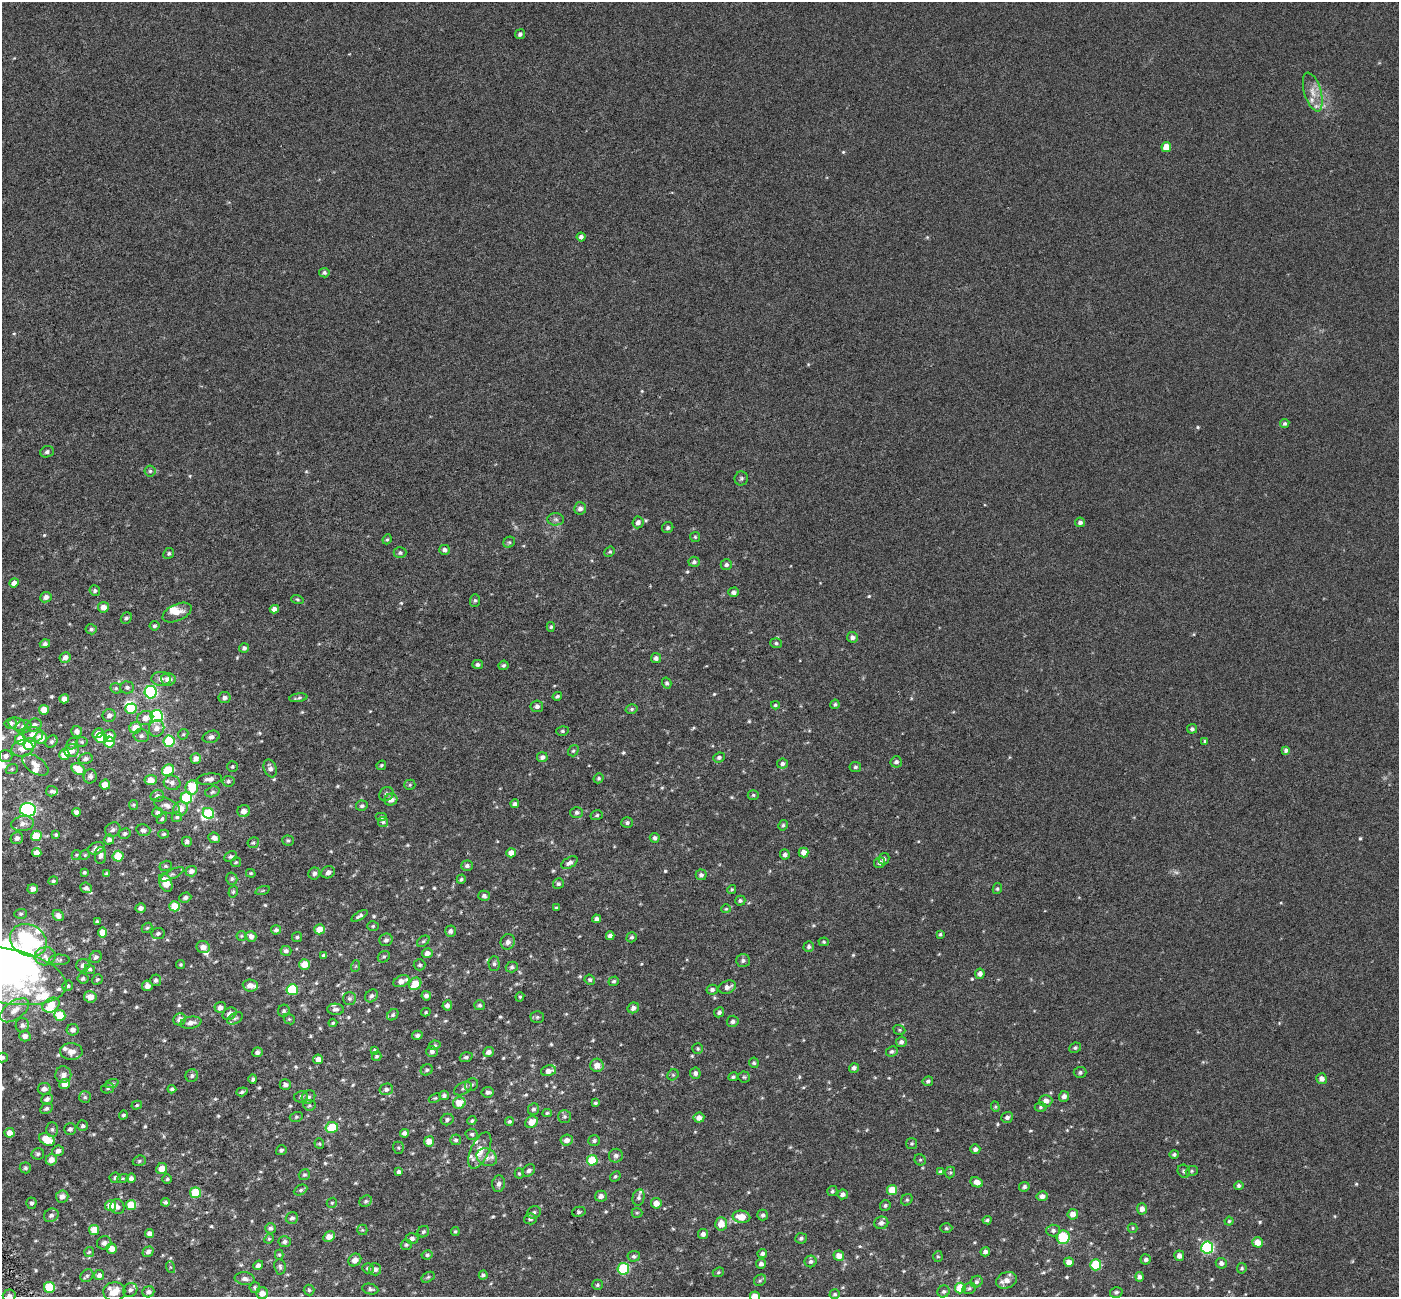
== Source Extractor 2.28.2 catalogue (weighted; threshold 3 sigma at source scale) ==
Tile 7 of 4 x 4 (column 3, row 2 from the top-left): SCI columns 2796-4192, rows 2732-4026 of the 5589 x 5407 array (HDU 1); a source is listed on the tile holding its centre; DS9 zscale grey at full resolution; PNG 1401 x 1299 px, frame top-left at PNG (2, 2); each listed source drawn as its Kron ellipse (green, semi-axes under 4 px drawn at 4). Shown black and unused: <1% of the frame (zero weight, under 3 of 6 exposures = <1% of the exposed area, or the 3 px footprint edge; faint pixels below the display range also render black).
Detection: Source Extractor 2.28.2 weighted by HDU 2 'WHT'; one run over the whole footprint, this tile lists its part. Background 6.72e-04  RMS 0.0026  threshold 0.0105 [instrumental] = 3 sigma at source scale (4.09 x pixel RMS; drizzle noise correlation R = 1.36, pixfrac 0.8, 0.0396/0.0396 arcsec/px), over >= 5 px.
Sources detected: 631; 3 too faint to see at this stretch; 9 inside a brighter object's white glare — neither listed nor drawn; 23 inside a brighter listed object's ellipse — not listed separately; of the other 596, all 500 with FLUX_AUTO >= 0.278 (the completeness limit of this list) listed and drawn (96 fainter detections not listed), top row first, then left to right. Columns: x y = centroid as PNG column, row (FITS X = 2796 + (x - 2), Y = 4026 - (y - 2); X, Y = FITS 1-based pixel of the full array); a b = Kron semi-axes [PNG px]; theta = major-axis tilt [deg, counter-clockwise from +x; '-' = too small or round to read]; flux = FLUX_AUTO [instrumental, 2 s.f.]
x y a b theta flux
520 34 5 4 - 0.65
1313 92 20 8 -74 2.5
1166 147 5 5 - 3.3
581 237 4 4 - 0.72
324 273 5 4 - 0.5
1285 423 5 4 - 0.48
47 452 7 5 22 0.51
150 471 6 6 - 0.46
741 478 7 6 - 0.49
580 508 6 6 - 1
556 519 8 6 -3 0.67
638 522 6 5 - 1
1080 522 5 5 - 0.74
668 528 6 5 - 0.56
695 537 5 5 - 0.32
387 539 5 4 - 0.28
509 542 6 5 - 0.36
445 550 5 5 - 0.84
610 552 5 4 - 0.34
169 553 6 5 - 0.42
400 553 6 5 - 0.49
694 562 5 5 - 0.61
726 565 6 5 - 0.62
14 583 5 4 - 1.3
95 591 5 5 - 0.5
734 592 5 4 - 0.73
46 597 6 5 - 1
297 599 6 4 -18 0.33
475 600 6 5 - 0.48
103 607 5 5 - 1.7
274 609 4 4 - 1.3
177 613 15 8 24 1.9
126 618 6 5 - 0.47
155 626 5 4 - 0.4
551 627 5 4 - 0.3
91 629 5 5 - 0.47
852 637 5 5 - 0.83
776 643 6 5 - 0.42
45 644 5 4 - 0.63
244 648 5 5 - 0.58
65 657 5 5 - 1.1
656 658 5 5 - 0.89
477 664 5 4 - 0.6
503 665 5 5 - 0.42
161 679 9 7 -2 1.1
168 679 7 6 - 1.6
667 683 5 4 - 0.48
127 687 7 6 - 0.52
116 688 6 5 - 0.35
151 692 6 6 - 28
557 696 5 4 - 0.48
225 698 6 5 - 0.72
298 698 9 3 8 0.44
64 699 5 4 - 1.2
835 704 5 4 - 0.39
775 705 4 3 - 0.3
537 706 6 6 - 0.77
131 709 6 5 - 6.1
632 709 6 4 16 0.39
44 710 5 5 - 2.7
109 715 6 6 - 0.91
157 716 6 6 - 24
145 718 8 7 - 1.9
11 723 6 5 - 0.86
17 724 9 6 -22 0.69
34 725 7 6 - 1.1
23 727 8 6 24 1.2
136 728 6 5 - 3.3
157 728 8 7 - 1.5
1192 729 5 4 - 0.59
77 731 5 5 - 0.86
562 731 6 5 - 0.37
98 733 6 4 29 1.1
33 734 10 7 -4 1.7
183 734 5 4 - 0.32
109 736 6 6 - 1.3
141 736 8 6 -12 0.72
211 737 8 6 17 0.73
40 738 6 6 - 3.1
101 738 6 5 - 5.3
21 739 5 5 - 5.3
169 741 6 5 - 11
1205 741 4 4 - 0.31
52 742 7 5 47 0.5
82 742 6 5 - 0.38
109 742 5 5 - 4.2
72 743 6 5 - 0.42
29 744 6 6 - 4.4
22 749 11 8 11 2
1286 750 4 4 - 0.59
72 751 7 6 - 1.7
573 751 6 5 - 0.38
64 755 5 5 - 3.5
6 756 6 6 - 0.87
542 757 5 5 - 0.71
719 757 6 5 - 0.58
85 759 7 5 15 0.68
196 759 5 5 - 1.2
896 762 5 5 - 0.7
782 764 5 5 - 0.62
35 765 15 8 -35 1.8
381 765 5 4 - 0.3
232 766 5 5 - 0.34
855 767 6 5 - 0.48
270 768 9 6 -70 1
12 769 6 5 - 0.35
78 769 7 5 -31 3.8
168 770 6 5 - 8.1
90 776 7 6 - 0.83
599 778 5 4 - 0.42
209 779 13 5 6 1.1
151 780 6 5 - 2
228 781 6 5 - 0.45
172 783 8 7 - 0.92
105 785 5 5 - 2.2
410 785 5 5 - 0.32
192 788 7 6 - 5.7
52 791 6 5 - 0.51
212 792 7 5 18 0.47
386 794 7 6 - 0.72
753 795 5 5 - 0.36
157 796 7 6 - 0.69
186 798 6 5 - 14
391 800 7 6 - 1.3
515 804 4 4 - 0.59
133 805 5 4 - 0.28
167 806 13 7 -21 1.1
362 806 6 5 - 0.48
180 809 7 7 - 2.1
28 810 8 7 - 45
244 811 6 6 - 1.2
76 812 4 4 - 0.77
157 812 5 5 - 0.57
577 812 6 5 - 0.58
208 813 6 5 - 8.7
597 815 6 5 - 0.42
177 817 5 5 - 0.37
382 817 6 4 0 0.39
162 819 6 4 47 0.37
383 822 5 5 - 0.37
627 823 6 5 - 0.57
23 824 11 7 8 1.3
783 825 5 4 - 0.41
113 830 8 6 33 0.74
143 830 7 5 -16 0.74
125 834 6 5 - 0.48
164 834 5 4 - 0.34
56 835 4 4 - 0.39
36 836 5 5 - 4.7
17 838 6 6 - 0.86
214 838 6 5 - 1
655 838 5 5 - 0.58
109 840 5 5 - 0.91
288 841 6 5 - 0.43
187 842 5 5 - 0.63
253 843 6 5 - 0.38
96 848 8 6 23 1.1
804 852 5 5 - 1.7
37 853 4 4 - 1.7
511 853 5 4 - 1.9
785 854 5 5 - 0.71
76 855 5 4 - 0.29
85 855 5 4 - 0.32
100 855 8 5 87 0.75
118 856 5 5 - 4.6
231 856 7 5 24 0.49
884 859 6 5 - 0.53
236 862 5 5 - 0.31
879 862 5 5 - 0.78
569 863 9 5 29 0.98
166 866 6 5 - 0.4
467 866 6 5 - 0.6
191 871 6 5 - 0.98
84 872 3 3 - 0.3
328 872 7 6 - 0.97
251 873 5 4 - 0.29
314 873 6 6 - 0.67
106 874 4 4 - 0.52
172 874 13 4 27 0.64
701 875 5 5 - 0.74
232 879 6 5 - 0.46
461 879 5 4 - 0.37
53 881 5 4 - 0.37
166 883 9 6 -68 3.6
558 884 5 5 - 0.47
86 888 6 5 - 0.7
33 889 5 5 - 1.1
732 889 5 4 - 0.3
997 889 5 4 - 0.33
263 890 7 3 19 0.28
233 892 6 4 73 0.36
484 896 5 5 - 0.64
185 897 6 5 - 0.67
740 901 5 5 - 0.49
175 906 5 5 - 4.5
141 908 5 5 - 0.85
556 908 4 3 - 0.31
726 909 5 4 - 0.3
21 914 6 5 - 0.4
58 916 6 5 - 0.97
360 916 9 4 32 0.61
596 919 4 4 - 0.71
97 921 4 3 - 0.4
373 926 6 5 - 0.32
147 928 6 4 41 0.35
319 929 5 5 - 2.8
276 930 5 4 - 0.64
450 931 5 5 - 0.68
103 932 5 4 - 2.5
158 933 6 5 - 0.58
940 934 4 4 - 0.34
241 936 5 4 - 0.31
251 936 5 5 - 1.2
610 936 4 4 - 0.91
297 937 5 5 - 0.35
632 937 5 4 - 0.47
28 940 19 15 -27 24
386 940 7 6 - 0.72
423 941 7 4 36 0.38
508 942 8 7 - 1
824 942 5 4 - 0.29
203 947 7 6 - 1.4
809 947 5 5 - 0.51
286 951 5 5 - 0.72
427 953 5 5 - 1
45 956 10 9 - 1.5
324 956 4 4 - 0.59
96 957 6 5 - 0.63
384 957 6 5 - 0.43
59 960 10 5 1 0.54
743 961 7 6 - 0.6
181 964 4 4 - 0.3
304 964 5 5 - 3.1
494 964 7 5 -89 0.53
83 965 6 6 - 0.82
420 965 6 5 - 0.44
356 966 6 4 71 0.3
512 967 6 5 - 0.48
90 969 5 4 - 0.45
980 974 5 5 - 1
7 976 60 27 -11 54
83 978 5 5 - 0.49
97 979 6 4 37 0.35
156 980 6 5 - 0.6
590 980 5 5 - 0.42
401 981 8 5 21 1.7
614 981 5 4 - 0.42
415 984 6 5 - 3.9
250 985 7 6 - 1.5
68 986 5 5 - 0.51
147 986 5 5 - 1.2
727 987 9 6 20 1.3
292 990 6 5 - 12
712 990 6 5 - 0.7
371 996 7 5 47 0.64
426 996 5 4 - 0.84
90 997 6 5 - 1.7
520 997 5 4 - 0.3
349 998 6 6 - 0.62
51 1005 9 6 34 3.9
447 1005 5 4 - 0.86
480 1005 5 5 - 0.45
220 1007 6 5 - 1.2
633 1008 6 5 - 0.96
336 1009 8 5 -3 0.68
14 1010 16 9 36 2.4
284 1011 6 5 - 0.41
426 1012 4 3 - 0.28
719 1012 5 4 - 0.56
230 1014 7 5 33 1
60 1015 6 5 - 4.7
393 1015 6 5 - 0.45
537 1017 7 5 1 0.46
235 1018 8 5 28 0.46
180 1019 6 6 - 1.2
289 1019 6 5 - 0.32
733 1021 6 5 - 0.65
191 1023 11 6 10 1.3
333 1023 4 3 - 0.28
22 1025 7 6 - 0.7
73 1030 6 5 - 0.98
899 1030 6 4 -21 0.29
417 1035 5 4 - 0.53
25 1036 6 5 - 1
901 1042 5 5 - 0.78
435 1045 6 4 11 0.38
1075 1048 6 5 - 0.45
698 1049 5 5 - 0.33
374 1050 3 3 - 0.38
71 1051 11 8 -1 1.6
432 1051 5 5 - 0.65
892 1051 6 5 - 0.51
257 1052 5 5 - 0.7
488 1052 5 5 - 0.98
377 1056 5 4 - 0.4
2 1057 6 5 - 0.62
466 1057 6 4 18 0.5
318 1059 5 5 - 1.5
754 1063 5 5 - 0.39
597 1065 6 6 - 2
854 1068 5 4 - 0.69
427 1070 6 5 - 0.44
548 1071 8 5 12 1.4
1080 1072 6 5 - 0.56
695 1073 5 5 - 0.69
63 1075 8 8 - 1.2
673 1075 6 5 - 0.34
192 1076 6 6 - 0.56
733 1077 5 4 - 0.45
744 1077 6 5 - 0.41
253 1079 5 4 - 0.43
1322 1079 5 5 - 1.2
928 1081 5 5 - 0.49
112 1083 7 4 20 0.4
65 1084 5 5 - 2.3
285 1085 5 5 - 0.81
471 1085 7 6 - 0.49
108 1088 6 5 - 0.44
44 1089 6 5 - 1.2
172 1089 4 3 - 0.49
386 1089 7 5 14 0.7
463 1089 9 5 31 0.61
242 1092 6 4 19 0.41
488 1092 6 5 - 0.74
444 1095 5 4 - 0.55
1064 1096 5 5 - 1
85 1097 6 6 - 0.44
301 1097 7 5 15 0.53
308 1097 7 6 - 0.63
435 1098 6 4 24 0.32
47 1099 6 5 - 0.87
1046 1101 6 6 - 1.4
459 1103 6 6 - 2.9
595 1103 3 3 - 0.34
137 1105 5 4 - 0.33
309 1105 6 5 - 0.38
995 1107 5 4 - 0.28
1041 1107 6 4 2 0.36
46 1108 7 5 30 0.54
533 1109 6 5 - 0.5
547 1113 5 4 - 0.34
123 1115 4 4 - 0.42
564 1116 6 6 - 0.5
296 1117 6 5 - 0.31
1007 1117 6 5 - 0.66
699 1118 5 5 - 1.5
447 1119 6 5 - 0.56
472 1120 5 4 - 0.33
509 1122 4 4 - 0.39
531 1122 6 5 - 2.5
83 1126 5 5 - 0.55
332 1127 6 5 - 5.9
52 1129 7 5 -90 0.52
70 1129 6 5 - 0.62
10 1133 5 4 - 1.9
404 1133 4 4 - 0.75
472 1134 6 5 - 0.4
47 1139 8 5 -27 4.8
456 1140 5 5 - 0.49
567 1140 6 5 - 1.2
594 1140 6 5 - 0.57
429 1141 5 5 - 2.2
319 1144 5 5 - 0.31
912 1144 5 5 - 0.37
398 1148 6 5 - 0.34
975 1149 5 5 - 0.79
281 1150 5 5 - 0.43
480 1150 19 9 66 3.3
58 1151 6 5 - 1.2
38 1154 6 5 - 0.49
1174 1154 5 4 - 0.41
616 1156 7 7 - 0.75
487 1157 10 8 -26 1.3
51 1160 6 5 - 1.9
592 1160 5 5 - 6.5
920 1160 6 5 - 0.38
139 1161 7 5 17 0.4
25 1168 6 5 - 0.49
162 1169 6 5 - 2.2
529 1170 7 5 41 0.65
1184 1171 7 6 - 0.62
1192 1171 6 5 - 0.35
399 1172 4 4 - 0.53
941 1172 4 4 - 0.54
950 1172 6 5 - 0.38
519 1173 5 4 - 0.32
304 1175 6 5 - 0.38
615 1176 6 4 48 0.39
115 1178 6 5 - 0.58
123 1178 6 4 18 0.3
131 1178 4 4 - 0.76
167 1179 5 5 - 0.37
977 1182 6 5 - 1.5
499 1184 8 6 84 0.81
1239 1185 5 4 - 0.55
1024 1187 5 4 - 0.59
301 1190 7 5 26 0.46
892 1190 5 5 - 4.6
832 1191 5 5 - 0.39
195 1193 5 5 - 8.7
843 1194 5 5 - 0.79
601 1196 6 5 - 0.99
1042 1196 5 5 - 1.1
62 1197 6 6 - 1.1
639 1197 8 5 78 0.56
907 1200 6 5 - 0.38
366 1201 6 5 - 0.43
165 1202 4 4 - 0.42
31 1203 5 5 - 0.55
332 1203 5 4 - 0.31
656 1203 5 5 - 2
131 1205 5 5 - 4.8
885 1205 5 5 - 0.43
111 1206 5 5 - 3.1
117 1207 7 7 - 0.81
1142 1209 5 5 - 1.1
534 1212 7 6 - 0.56
579 1212 7 5 12 0.49
637 1213 5 5 - 0.28
1073 1214 5 5 - 1.8
51 1215 8 6 36 0.95
763 1215 5 5 - 0.57
741 1217 9 6 -10 3.5
292 1218 6 5 - 0.63
530 1219 6 5 - 0.62
987 1220 4 3 - 0.39
1229 1221 4 4 - 0.34
881 1223 7 6 - 0.93
721 1224 6 6 - 2.8
271 1228 5 5 - 0.6
946 1228 6 5 - 0.35
1133 1228 5 4 - 0.32
94 1230 5 5 - 4
362 1230 5 5 - 0.3
1053 1230 6 6 - 0.7
455 1231 4 4 - 0.32
423 1232 6 5 - 0.43
149 1233 4 4 - 1.1
703 1234 5 5 - 0.89
329 1237 6 4 29 1.7
1063 1237 7 6 - 12
412 1238 6 5 - 0.82
801 1238 6 5 - 0.53
269 1239 5 4 - 0.3
285 1242 6 5 - 0.72
1258 1242 5 5 - 2.9
104 1243 7 6 - 0.77
406 1245 5 5 - 0.4
1207 1247 6 6 - 30
112 1249 5 5 - 2.3
89 1252 5 5 - 0.34
148 1252 6 5 - 0.82
985 1252 5 4 - 0.83
762 1253 5 4 - 0.6
279 1255 5 4 - 0.3
427 1255 5 4 - 0.4
634 1256 6 5 - 0.51
839 1256 5 5 - 1.7
938 1256 5 4 - 0.33
1179 1256 5 5 - 1.1
1146 1259 5 5 - 0.73
355 1260 7 6 - 1.3
811 1261 6 6 - 0.57
1069 1262 5 4 - 1.8
1221 1263 5 5 - 0.94
761 1264 5 4 - 0.82
258 1265 5 4 - 0.72
1096 1265 5 5 - 10
170 1267 6 4 -72 0.32
280 1267 8 5 -82 0.5
368 1268 6 5 - 0.48
1242 1268 5 4 - 0.39
375 1269 6 6 - 0.82
623 1269 6 5 - 17
718 1272 6 4 22 0.31
99 1275 5 5 - 0.89
483 1275 4 4 - 0.52
87 1276 7 5 45 0.53
428 1277 7 4 31 0.39
1139 1277 5 4 - 0.74
245 1279 10 6 -8 0.99
760 1280 6 5 - 0.44
1006 1280 10 8 23 1.8
977 1282 6 5 - 0.52
597 1285 5 5 - 0.42
50 1287 5 5 - 9.4
255 1287 5 5 - 0.38
960 1288 5 5 - 6.5
969 1288 7 5 15 0.42
370 1289 8 5 -12 0.59
130 1290 7 6 - 0.75
309 1290 5 5 - 0.36
944 1291 6 5 - 0.54
114 1292 11 9 3 3.8
148 1292 6 5 - 0.91
1116 1292 6 5 - 0.52
262 1293 6 6 - 2
835 1294 5 5 - 0.43
9 1296 6 6 - 0.79
755 1296 5 5 - 2
Isophote crosses this tile's border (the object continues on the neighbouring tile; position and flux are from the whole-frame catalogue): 4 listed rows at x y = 7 976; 2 1057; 9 1296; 755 1296